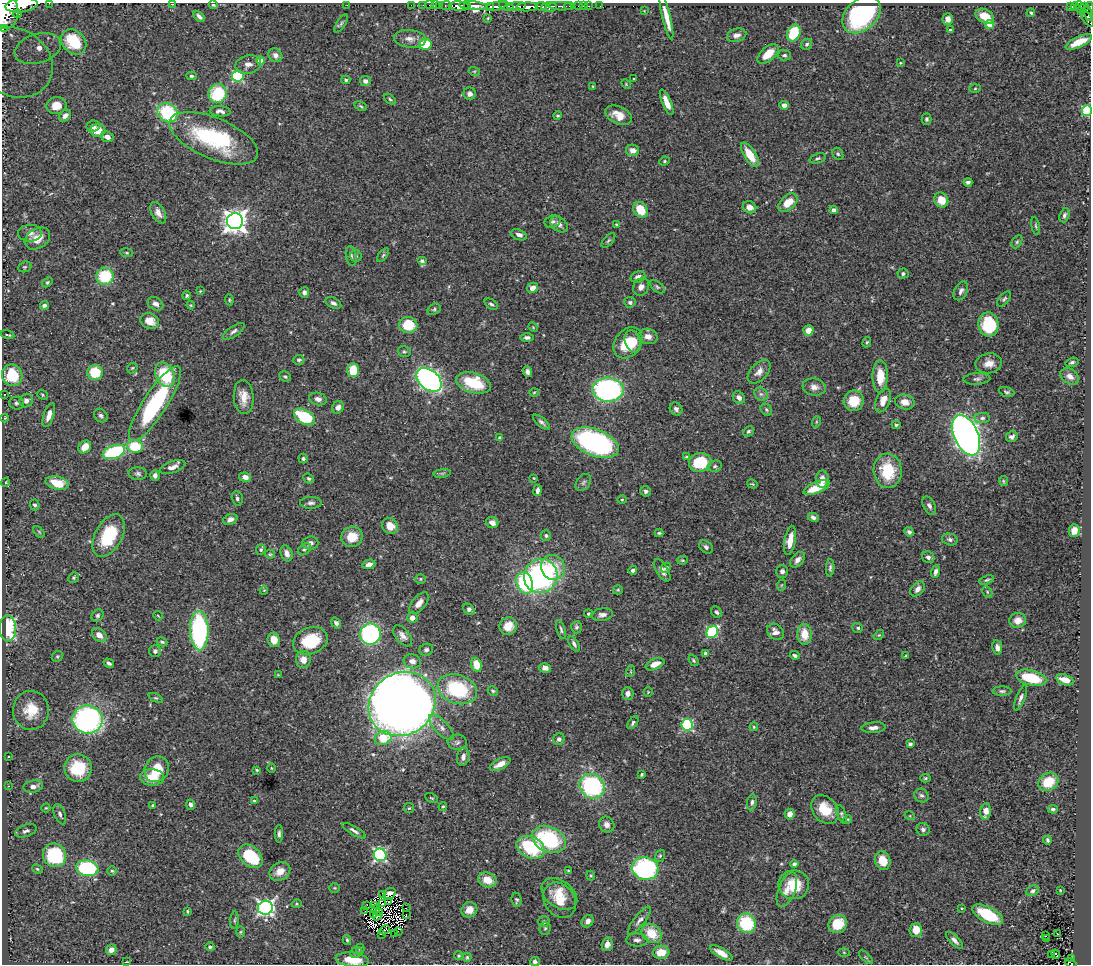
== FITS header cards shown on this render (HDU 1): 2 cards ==
NAXIS1  =                 1089
NAXIS2  =                  962

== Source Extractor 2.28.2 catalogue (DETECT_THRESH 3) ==
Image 1089 x 962 px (HDU 1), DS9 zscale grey, 1 PNG px = 1 image px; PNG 1093 x 966 px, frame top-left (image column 1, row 962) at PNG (2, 3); each listed source drawn as its Kron ellipse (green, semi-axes under 4 px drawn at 4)
Background 1.03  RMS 0.032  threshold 0.0968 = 3 sigma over >= 5 px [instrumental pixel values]
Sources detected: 459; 8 with non-positive FLUX_AUTO (blend fragments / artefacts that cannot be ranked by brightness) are neither listed nor drawn; the other 451 listed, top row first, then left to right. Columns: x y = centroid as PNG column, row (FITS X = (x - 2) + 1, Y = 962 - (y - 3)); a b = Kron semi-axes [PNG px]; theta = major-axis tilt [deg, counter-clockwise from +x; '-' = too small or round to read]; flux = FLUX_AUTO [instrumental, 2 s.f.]
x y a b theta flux
49 3 2 2 - 4.5
172 4 3 2 - 6.6
21 5 16 7 8 3500
213 5 4 3 - 2.8
347 5 2 2 - 38
411 5 2 2 - 14
423 5 2 2 - 11
429 5 2 2 - 19
436 5 2 2 - 16
446 5 6 3 0 70
440 6 3 2 - 28
459 6 10 4 -3 1500
473 6 14 4 -4 2000
496 6 11 4 12 870
506 6 7 4 -18 380
517 6 9 3 5 520
541 6 5 3 - 610
561 6 12 3 -3 220
569 6 5 2 - 130
578 6 3 2 - 43
583 6 2 2 - 12
589 6 3 2 - 24
600 6 2 2 - 8.7
1075 6 4 3 - 140
467 7 3 2 - 360
491 7 3 2 - 270
527 7 11 4 1 2700
549 7 7 5 7 1500
1071 7 3 3 - 93
1085 7 4 2 - 51
1081 8 7 3 -67 180
1089 8 6 3 -81 310
6 11 17 12 89 7500
644 11 3 3 - 1.4
1031 13 4 3 - 3
1088 13 8 3 -72 120
17 14 4 3 - 380
862 15 22 15 42 250
199 16 6 4 -46 8
985 16 10 6 -27 35
666 17 23 4 -76 27
488 18 3 2 - 1.7
948 19 6 5 - 12
1087 19 9 3 -53 260
341 24 10 4 56 4.7
990 24 4 4 - 34
3 28 4 2 - 52
950 30 3 3 - 2.5
794 33 9 6 66 89
737 35 10 6 14 10
410 39 16 9 -6 16
74 42 14 11 -42 99
1079 42 14 5 25 32
425 44 6 5 - 77
807 44 6 5 - 4.3
38 48 24 14 17 70
768 54 12 7 41 33
275 55 7 6 - 11
784 55 7 5 -6 4.4
260 61 4 4 - 24
15 62 39 33 -34 240
900 63 3 3 - 1.8
248 64 13 9 14 13
474 71 5 3 - 2.2
191 76 5 4 - 3.7
238 76 5 5 - 230
634 79 3 2 - 1.7
346 80 4 3 - 3.6
365 81 5 5 - 8.4
626 84 5 4 - 2.5
593 86 3 3 - 1.9
975 89 6 4 2 2.7
218 94 10 9 - 120
470 94 6 6 - 7.9
390 99 7 4 -38 3.5
667 102 14 4 -67 23
56 105 10 8 11 28
784 105 5 4 - 10
361 106 6 4 -28 3.1
1087 110 5 5 - 180
220 111 10 5 -4 9.1
167 113 10 9 - 170
618 115 14 8 -23 29
65 116 7 5 45 9.7
558 116 4 4 - 2.9
926 119 6 5 - 4.2
93 126 6 5 - 8.2
98 130 7 6 - 30
107 137 6 5 - 12
214 138 47 20 -23 240
633 150 7 5 -12 16
838 154 6 5 - 3.8
750 155 14 6 -58 42
817 158 8 4 19 4.4
664 161 5 4 - 2.8
968 182 4 3 - 5.2
941 200 8 6 -52 35
788 203 11 7 42 39
749 207 7 6 - 17
640 210 8 6 -52 50
834 210 4 4 - 11
158 213 12 6 -61 14
1064 215 7 5 71 5.7
235 221 8 8 - 1900
553 222 8 6 20 5.8
559 224 9 7 -40 9.7
616 224 3 2 - 2.2
1036 226 9 4 -79 4
30 233 12 8 1 14
519 235 8 5 -20 9.7
37 238 14 9 33 26
608 240 9 4 48 3.9
1017 242 7 4 63 4
127 253 6 4 -7 3.1
383 255 8 4 54 3.5
351 256 10 5 -80 6.1
356 256 5 5 - 3.9
422 261 5 4 - 6
25 267 7 5 20 3.3
903 274 5 5 - 4.8
105 276 8 8 - 100
638 277 7 5 17 9.2
47 282 6 4 40 3.3
641 287 9 7 58 11
657 287 8 5 -38 4
532 288 6 5 - 14
200 291 4 3 - 1.7
961 291 10 6 62 8.6
304 292 5 5 - 7
187 295 4 4 - 3.7
1004 299 9 5 50 4.7
229 300 5 4 - 2.5
630 302 5 5 - 4.2
333 303 8 5 -27 6.8
156 304 8 6 -32 9.2
491 304 7 4 -33 5.3
44 305 4 3 - 6.2
191 305 4 3 - 2.1
434 309 7 5 32 4
150 321 9 7 -21 24
989 324 12 10 -82 120
408 325 9 8 - 69
533 327 5 4 - 2.6
808 330 5 5 - 23
234 331 13 5 35 7.2
7 335 7 3 -13 3.6
648 336 10 7 -13 17
527 337 7 4 0 6.2
633 341 11 8 -71 30
867 342 5 4 - 3
628 343 17 12 53 73
404 352 6 5 - 4.2
299 360 5 5 - 4.5
1072 362 6 4 17 4.5
989 363 13 10 9 20
132 368 6 4 45 3.1
353 370 7 5 89 69
95 372 7 7 - 71
528 372 5 4 - 7.6
759 372 14 8 47 15
12 375 11 10 - 95
165 375 12 9 -61 110
285 376 6 5 - 3.9
880 376 16 7 89 47
1070 376 10 7 -33 13
977 379 13 5 3 7.1
429 380 14 9 -41 720
473 383 18 10 -16 100
814 387 11 8 -9 13
608 390 15 12 0 490
534 392 4 3 - 1.9
1007 392 8 4 -18 4.3
4 394 2 2 - 1.6
761 394 7 6 - 6.9
43 395 5 4 - 2.8
244 397 17 10 -85 27
739 398 7 5 -46 10
318 399 9 6 -14 9.6
883 400 12 7 69 23
26 401 7 6 - 9.5
854 401 10 10 - 50
905 402 10 7 -13 20
17 403 7 6 - 5.7
155 404 44 12 57 250
338 407 6 5 - 13
676 409 7 6 - 6.9
766 410 6 5 - 3.7
49 415 12 5 71 16
101 416 7 6 - 6.5
304 417 11 7 -30 120
5 418 4 2 - 1.6
982 418 8 5 1 4.9
541 422 10 4 -39 6.5
816 422 6 3 72 2.3
896 425 4 3 - 3.6
748 431 6 4 43 4
966 435 21 12 -66 1800
1012 437 6 5 - 6.9
500 438 3 3 - 6.4
595 443 25 13 -21 460
135 446 8 6 -6 80
85 447 7 5 45 23
114 452 11 6 19 180
686 457 4 3 - 2.5
303 459 5 4 - 3.9
700 462 11 9 14 98
715 466 7 5 15 5.1
173 467 13 5 20 13
888 471 17 14 -85 87
442 473 9 4 8 5.1
138 474 9 6 -4 6.2
155 475 5 4 - 8.7
245 477 6 4 -10 13
534 478 4 3 - 1.5
309 479 5 4 - 3.7
822 479 9 6 85 16
1003 481 5 4 - 2.6
6 482 4 3 - 2
583 482 9 6 52 6.1
57 483 12 6 -12 51
752 484 5 4 - 2.3
817 488 14 5 24 49
538 490 5 3 - 7.9
646 491 5 5 - 6.1
237 498 7 5 -76 5.2
622 500 4 4 - 2.2
311 503 11 6 -1 7.2
35 505 5 4 - 4.3
929 506 10 6 -62 7.2
813 517 6 4 -27 7.6
230 519 7 5 21 9.9
492 523 6 5 - 16
390 526 8 7 - 29
1074 531 6 5 - 22
39 532 7 4 -46 3.2
909 532 5 4 - 5.8
659 533 4 3 - 2.9
109 536 23 13 61 110
546 536 5 5 - 4.2
352 537 10 10 - 36
950 539 8 6 -14 6.1
790 541 14 5 80 28
310 543 8 6 5 8
706 547 7 5 -43 6
261 549 5 4 - 3.4
304 549 7 5 38 4.7
287 553 8 5 -69 11
270 554 5 4 - 2.8
928 557 6 5 - 8
682 560 5 4 - 2.6
797 560 9 5 48 10
369 564 6 4 17 11
553 567 12 12 - 42
666 568 5 4 - 4
830 568 9 4 85 4.9
633 570 4 4 - 5.9
662 570 12 6 -59 13
782 571 6 6 - 7
936 572 6 4 69 7.1
541 576 17 16 - 450
74 577 6 5 - 3.9
420 579 5 4 - 2.8
986 580 8 4 18 3.8
525 583 11 8 -69 180
782 585 6 3 70 2.2
918 589 8 6 51 10
264 590 4 3 - 1.7
618 590 5 4 - 2.6
987 592 6 4 -61 3.2
419 603 13 6 50 15
469 609 7 4 -41 10
716 612 6 4 -46 5.8
588 614 4 4 - 3.8
602 615 10 6 7 8.5
97 616 7 5 47 4.7
158 616 5 2 - 1.9
412 618 5 5 - 14
1018 620 8 7 - 19
336 623 6 4 -53 6.3
508 626 9 8 - 27
576 627 6 5 - 4.7
8 628 13 8 -88 150
858 628 5 5 - 3.8
561 630 10 4 -73 4.8
199 631 20 9 -88 320
712 632 6 5 - 200
775 632 9 7 -40 13
370 634 10 10 - 380
804 634 10 7 -88 37
99 635 8 6 -40 15
879 635 6 4 43 2.4
403 636 12 7 -51 12
274 640 7 6 - 26
310 641 18 13 20 87
162 642 5 4 - 3.8
574 644 8 3 -59 5.6
997 647 7 5 -80 10
426 650 7 6 - 7.3
155 651 6 6 - 6.3
705 653 3 3 - 5.3
795 655 5 4 - 5.3
57 656 6 5 - 3.2
905 656 3 3 - 2.1
303 660 8 7 - 20
694 660 6 3 -50 3
412 661 9 7 -15 12
109 663 5 3 - 4.8
655 664 10 5 22 19
476 665 7 5 -71 33
545 668 6 5 - 12
631 671 6 4 72 2.7
278 675 3 2 - 1.7
1031 678 15 7 -14 91
1065 680 9 5 -16 30
457 689 20 14 -19 160
493 691 5 4 - 3
1002 691 9 4 0 5
648 692 4 4 - 2.1
628 693 6 6 - 10
156 698 8 4 -25 3.4
1020 698 13 4 69 7.8
402 704 35 31 35 3200
31 710 19 18 - 57
88 720 15 14 - 540
633 723 7 4 53 4.8
687 725 6 5 - 250
441 727 16 6 -45 14
754 727 4 4 - 2.4
874 728 12 5 5 12
383 738 8 7 - 57
559 739 6 5 - 5.6
457 742 9 7 3 6.6
910 744 4 3 - 4.7
9 756 2 2 - 1.7
463 757 9 6 79 11
500 764 11 5 28 19
78 768 14 13 - 100
271 768 5 3 - 1.8
157 769 13 11 57 52
257 770 4 4 - 2.6
642 774 3 3 - 2.6
152 777 12 8 -1 40
925 778 5 4 - 2.8
1048 782 10 8 34 56
9 786 2 2 - 1.4
33 786 10 6 11 12
592 786 13 11 -36 250
921 796 7 6 - 6.3
431 798 7 3 -26 2.4
255 801 3 3 - 6.6
752 802 8 5 82 6
152 805 3 3 - 2.6
190 805 5 4 - 7
443 807 4 3 - 2.6
46 808 4 4 - 2.4
409 808 5 5 - 2.9
825 809 16 12 -48 53
1053 809 5 4 - 4.9
986 811 8 5 83 18
60 814 11 5 -68 8.4
790 814 5 5 - 14
842 814 10 4 -70 4.5
910 816 5 3 - 2.2
848 819 4 3 - 2
607 825 8 7 - 9.8
923 829 7 6 - 6.7
26 831 11 6 19 7.4
354 831 13 4 -31 7.2
279 834 9 4 90 5.6
549 839 17 12 -22 200
1047 840 4 3 - 4.2
531 847 15 10 -25 160
54 855 12 11 - 200
380 855 6 6 - 360
250 856 14 9 -42 110
660 856 6 5 - 3.4
883 861 9 7 -68 37
794 864 4 4 - 6.5
87 868 11 7 -9 270
645 868 13 11 -13 320
37 869 5 4 - 3
112 871 5 5 - 3.3
280 871 11 8 33 24
569 871 3 3 - 4.4
591 875 5 4 - 3.1
487 880 9 7 -22 34
794 885 15 14 - 68
334 888 5 5 - 2.6
787 889 18 8 69 21
1060 890 3 3 - 2
1032 891 6 5 - 6
382 894 3 2 - 0.17
390 894 6 5 - 8
559 894 20 13 -36 36
517 900 7 5 -84 4.7
560 900 19 15 -54 44
389 902 3 2 - 2.5
382 903 3 2 - 1.5
296 904 5 4 - 2.3
367 905 4 2 - 2.5
375 905 3 2 - 1.5
265 908 7 7 - 600
406 908 2 2 - 1.4
962 908 4 3 - 2
365 910 3 2 - 1.9
375 910 2 2 - 1.5
469 910 8 7 - 21
187 911 4 3 - 2.4
380 912 4 2 - 2.5
373 914 3 2 - 3.4
406 915 3 2 - 0.98
988 915 17 7 -27 120
377 916 4 2 - 4.3
235 920 9 3 85 3.3
588 921 7 5 48 10
639 921 17 5 52 9.7
544 922 6 5 - 5.2
746 923 10 9 - 130
838 924 9 8 - 69
545 928 6 5 - 4.3
385 930 5 4 - 3.5
916 930 7 6 - 32
398 931 2 2 - 52
241 932 6 4 89 2.6
394 933 3 2 - 4.4
652 933 11 8 -41 52
382 934 3 2 - 6.5
1057 934 2 2 - 1.3
1046 935 3 2 - 2.1
1047 938 3 2 - 0.73
347 940 5 3 - 3.2
637 940 10 6 -2 8.6
955 940 11 4 -45 8.6
607 944 7 5 73 15
210 947 4 4 - 5.5
360 949 5 4 - 3.2
111 950 5 5 - 15
356 952 6 5 - 4.3
661 952 8 6 6 35
844 952 5 3 - 2
721 953 12 5 -31 19
1056 954 5 4 - 5.3
1051 955 2 2 - 3
459 956 4 4 - 2.8
467 957 4 4 - 3.1
866 957 8 3 -45 3.2
1071 959 3 2 - 12
352 960 17 7 -6 46
535 961 5 4 - 6.5
127 962 3 2 - 1.3
1071 963 6 3 -22 27
At the frame edge (FLAGS 8, measured only in part): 10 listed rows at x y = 49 3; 172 4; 21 5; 1089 8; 6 11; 3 28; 15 62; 1087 110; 352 960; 1071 963
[8 non-positive-flux detections neither listed nor drawn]